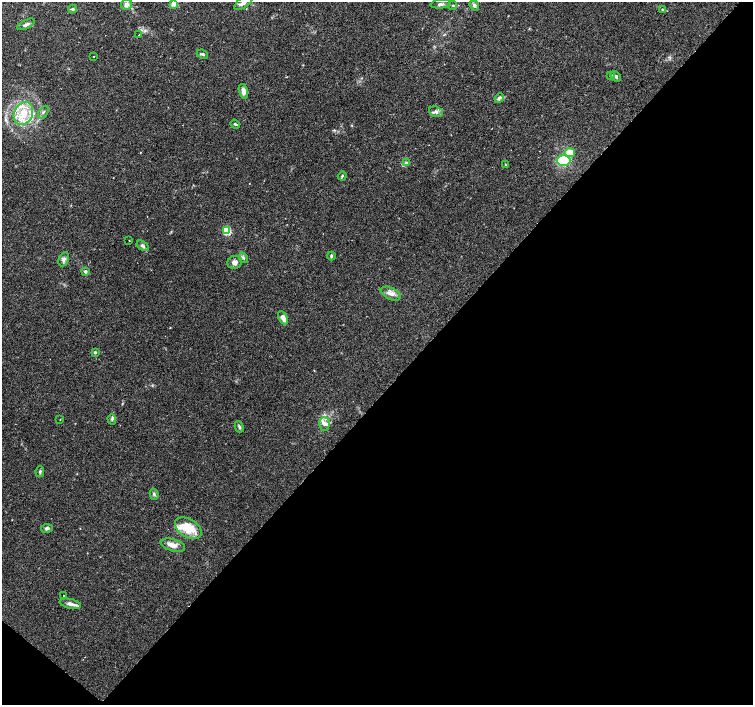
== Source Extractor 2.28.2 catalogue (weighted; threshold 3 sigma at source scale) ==
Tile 15 of 4 x 4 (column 3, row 4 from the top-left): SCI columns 3003-4503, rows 173-1577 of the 6013 x 6029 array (HDU 1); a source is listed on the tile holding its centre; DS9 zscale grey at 2 x 2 block average (1 PNG px = mean of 2 x 2 image px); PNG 755 x 707 px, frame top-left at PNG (2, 2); each listed source drawn as its Kron ellipse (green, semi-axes under 4 px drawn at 4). Shown black and unused: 45% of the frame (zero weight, under 2 of 3 exposures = <1% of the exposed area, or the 3 px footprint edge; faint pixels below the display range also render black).
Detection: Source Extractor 2.28.2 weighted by HDU 2 'WHT'; one run over the whole footprint, this tile lists its part. Background 0.0933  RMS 0.0059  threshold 0.0265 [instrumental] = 3 sigma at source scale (4.5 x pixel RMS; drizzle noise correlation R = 1.50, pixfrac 1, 0.0396/0.0396 arcsec/px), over >= 5 px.
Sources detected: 53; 1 cosmic-ray / hot-pixel residue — neither listed nor drawn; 5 inside a brighter listed object's ellipse — not listed separately; the other 47 listed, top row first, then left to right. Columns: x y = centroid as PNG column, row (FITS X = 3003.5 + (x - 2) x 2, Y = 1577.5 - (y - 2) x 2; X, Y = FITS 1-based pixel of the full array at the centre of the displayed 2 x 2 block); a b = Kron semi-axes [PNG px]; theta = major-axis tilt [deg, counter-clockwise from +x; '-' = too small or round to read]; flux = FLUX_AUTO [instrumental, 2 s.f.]
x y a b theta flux
174 3 3 3 - 25
243 3 10 5 35 5.8
126 4 5 5 - 5.7
441 4 10 4 6 4
453 5 4 2 - 1.3
474 5 5 4 - 3.1
73 9 4 3 - 1.7
662 9 3 2 - 1
26 24 9 3 28 4.3
139 35 2 2 - 0.5
202 54 6 3 -22 2.3
94 56 2 2 - 3.6
610 76 4 3 - 1.2
616 76 6 4 -45 3.4
243 91 7 4 -76 7.9
499 98 5 3 - 3.9
43 112 7 3 53 2.7
436 112 7 5 -18 4.4
23 113 12 9 64 26
235 124 5 2 - 1.8
570 152 5 4 - 14
563 160 7 5 0 50
406 163 4 3 - 1.9
506 165 3 2 - 0.91
342 176 4 3 - 1.7
227 231 3 3 - 65
129 241 2 2 - 0.91
143 246 6 4 -34 4.1
331 256 4 3 - 2.2
243 258 5 3 - 2.3
64 259 7 4 66 4.4
235 262 7 6 - 5.2
85 272 3 3 - 3.5
391 294 11 5 -25 7.7
283 318 7 3 -62 9.9
95 352 4 3 - 2.1
112 419 5 3 - 2.2
60 420 2 2 - 0.57
324 424 7 5 89 5.8
239 427 6 3 -62 2.6
40 472 5 3 - 2.1
154 494 6 3 -74 2.4
47 528 6 4 8 3.4
188 528 14 9 -30 31
173 545 12 6 -16 8.8
64 596 2 2 - 1.7
70 604 11 4 -12 6.7
Isophote crosses this tile's border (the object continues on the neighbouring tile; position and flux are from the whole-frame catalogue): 2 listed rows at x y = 174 3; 243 3